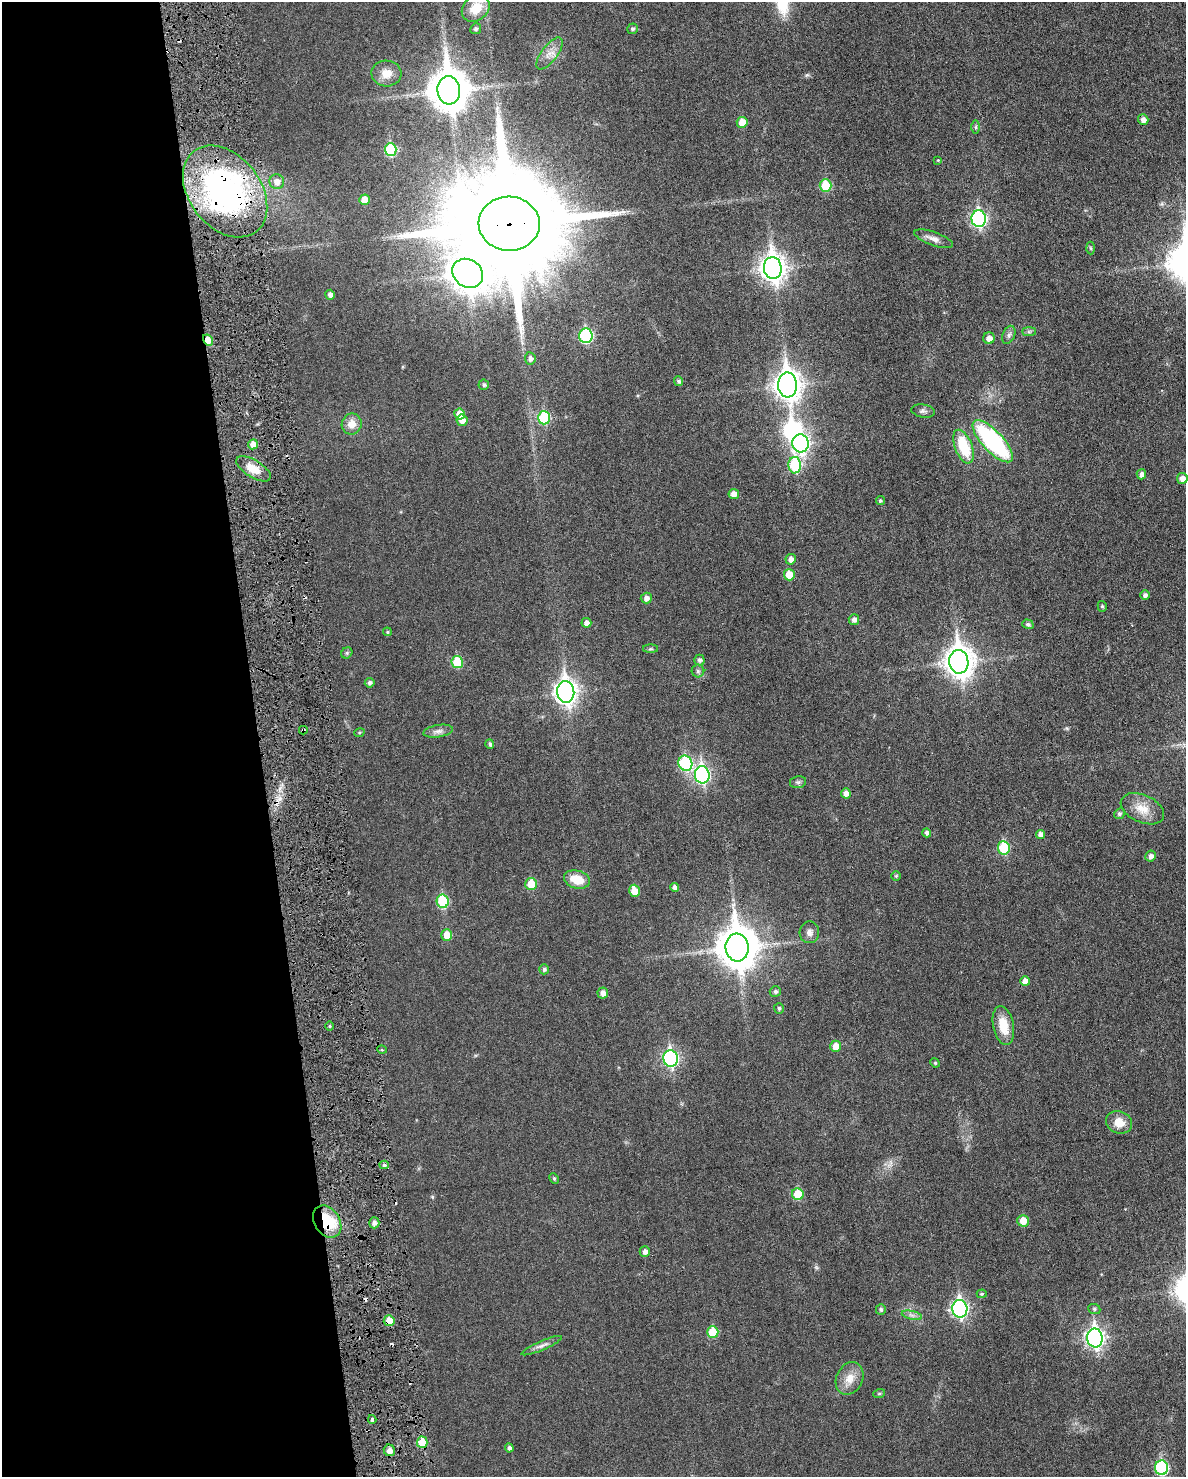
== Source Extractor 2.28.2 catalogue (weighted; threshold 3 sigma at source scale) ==
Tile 5 of 4 x 3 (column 1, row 2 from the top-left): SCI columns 30-1213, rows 1634-3108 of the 4786 x 4824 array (HDU 1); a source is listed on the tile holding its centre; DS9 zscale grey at full resolution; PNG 1188 x 1479 px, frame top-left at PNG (2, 2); each listed source drawn as its Kron ellipse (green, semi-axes under 4 px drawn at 4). Shown black and unused: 22% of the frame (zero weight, under 3 of 6 exposures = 1% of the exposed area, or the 3 px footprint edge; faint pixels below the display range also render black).
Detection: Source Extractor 2.28.2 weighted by HDU 2 'WHT'; one run over the whole footprint, this tile lists its part. Background 0.0355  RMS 0.0047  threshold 0.019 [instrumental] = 3 sigma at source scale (4.09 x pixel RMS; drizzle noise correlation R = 1.36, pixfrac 0.8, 0.05/0.05 arcsec/px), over >= 5 px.
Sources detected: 127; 1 inside a brighter object's white glare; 4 cosmic-ray / hot-pixel residue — neither listed nor drawn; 1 inside a brighter listed object's ellipse — not listed separately; the other 121 listed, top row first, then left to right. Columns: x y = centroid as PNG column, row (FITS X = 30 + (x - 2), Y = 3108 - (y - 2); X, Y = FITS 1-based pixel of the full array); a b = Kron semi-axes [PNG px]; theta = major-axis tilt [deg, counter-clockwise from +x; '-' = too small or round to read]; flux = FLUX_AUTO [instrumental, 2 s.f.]
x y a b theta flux
476 8 15 12 43 9.5
476 29 5 5 - 1
632 29 5 5 - 0.84
549 53 19 8 53 3.9
386 73 15 13 -3 5
449 90 14 11 -85 1100
1143 120 5 5 - 2.4
742 122 5 5 - 4.9
976 127 7 4 90 0.73
391 150 6 6 - 23
938 160 4 4 - 0.38
277 182 7 7 - 2.9
826 186 6 6 - 14
225 191 51 36 -52 110
364 200 5 5 - 4.8
979 219 8 7 - 82
509 224 30 27 -3 15000
934 239 20 6 -20 2.9
1091 248 6 4 -87 0.6
773 268 11 9 -85 340
468 273 16 13 -36 670
330 295 5 4 - 1.8
1029 332 7 4 0 0.79
1009 335 9 6 67 1.3
586 336 7 6 - 40
989 338 6 5 - 2.5
208 340 6 4 -60 5
530 358 6 5 - 1.5
679 381 5 4 - 1
484 385 5 5 - 0.94
787 385 12 9 -87 410
923 411 12 6 -10 1.3
460 414 5 5 - 4.5
544 418 6 6 - 23
462 420 6 5 - 3.3
352 424 10 10 - 4.3
993 441 27 10 -47 58
800 443 9 8 - 130
253 444 5 4 - 3.1
963 447 18 8 -69 17
795 465 8 6 -89 25
254 469 19 8 -32 5.8
1141 474 5 5 - 1.7
1182 478 5 5 - 2.6
734 494 5 5 - 2.8
880 501 4 4 - 0.7
791 559 5 5 - 2
789 575 6 5 - 7.7
1145 595 5 5 - 1.3
646 598 5 5 - 1.9
1102 606 5 4 - 0.66
854 620 5 5 - 1.6
586 623 5 5 - 1.8
1028 624 5 4 - 1.1
387 632 4 4 - 0.51
651 649 7 4 0 0.61
347 653 6 5 - 0.71
699 660 5 5 - 1.2
457 662 6 5 - 15
959 662 12 9 -82 490
698 671 6 6 - 0.9
370 683 5 4 - 1.2
566 692 11 8 -85 240
303 730 4 3 - 0.57
438 731 15 6 9 2
359 733 5 4 - 0.48
490 744 5 4 - 0.95
685 763 8 7 - 36
702 775 8 7 - 79
798 782 8 6 11 0.93
846 793 5 5 - 2.5
1142 809 23 13 -24 6.7
1119 814 5 5 - 0.91
927 833 4 4 - 1.3
1040 834 4 4 - 2.2
1004 848 7 5 -82 20
1151 856 5 5 - 1.8
896 876 5 5 - 0.56
577 879 13 9 -15 7.7
531 884 6 6 - 8.1
675 887 4 4 - 1.9
634 891 6 5 - 4.9
443 901 7 6 - 23
809 932 11 10 - 2.2
447 935 6 5 - 5.7
737 947 14 11 -84 1100
544 969 5 4 - 0.97
1025 981 5 5 - 3.3
775 992 5 5 - 0.97
603 993 5 5 - 2.1
779 1008 5 5 - 0.86
330 1026 5 3 - 0.56
1003 1026 20 10 -78 8.3
836 1046 6 5 - 4.7
382 1050 5 3 - 0.37
671 1058 8 7 - 80
935 1063 5 4 - 0.51
1119 1122 13 11 -22 5.7
384 1165 4 4 - 0.89
554 1178 5 4 - 0.56
798 1194 6 6 - 10
1023 1221 6 5 - 5.1
327 1222 17 12 -56 16
374 1223 5 5 - 1.5
645 1251 5 5 - 1.8
982 1294 5 4 - 0.6
960 1309 9 7 -85 100
1094 1309 6 5 - 0.67
881 1310 5 5 - 0.83
912 1315 10 4 -13 1.3
389 1321 5 5 - 5.9
713 1332 6 5 - 13
1095 1338 9 7 -82 150
542 1346 22 4 23 2
850 1378 17 13 63 5.3
879 1394 6 4 19 0.49
372 1419 4 3 - 0.76
422 1442 5 5 - 9.1
509 1448 4 4 - 1.2
389 1450 6 5 - 2.9
1162 1468 7 6 - 42
Overlapping masked pixels (flux is a lower limit): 6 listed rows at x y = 225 191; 509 224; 208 340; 303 730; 327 1222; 389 1321